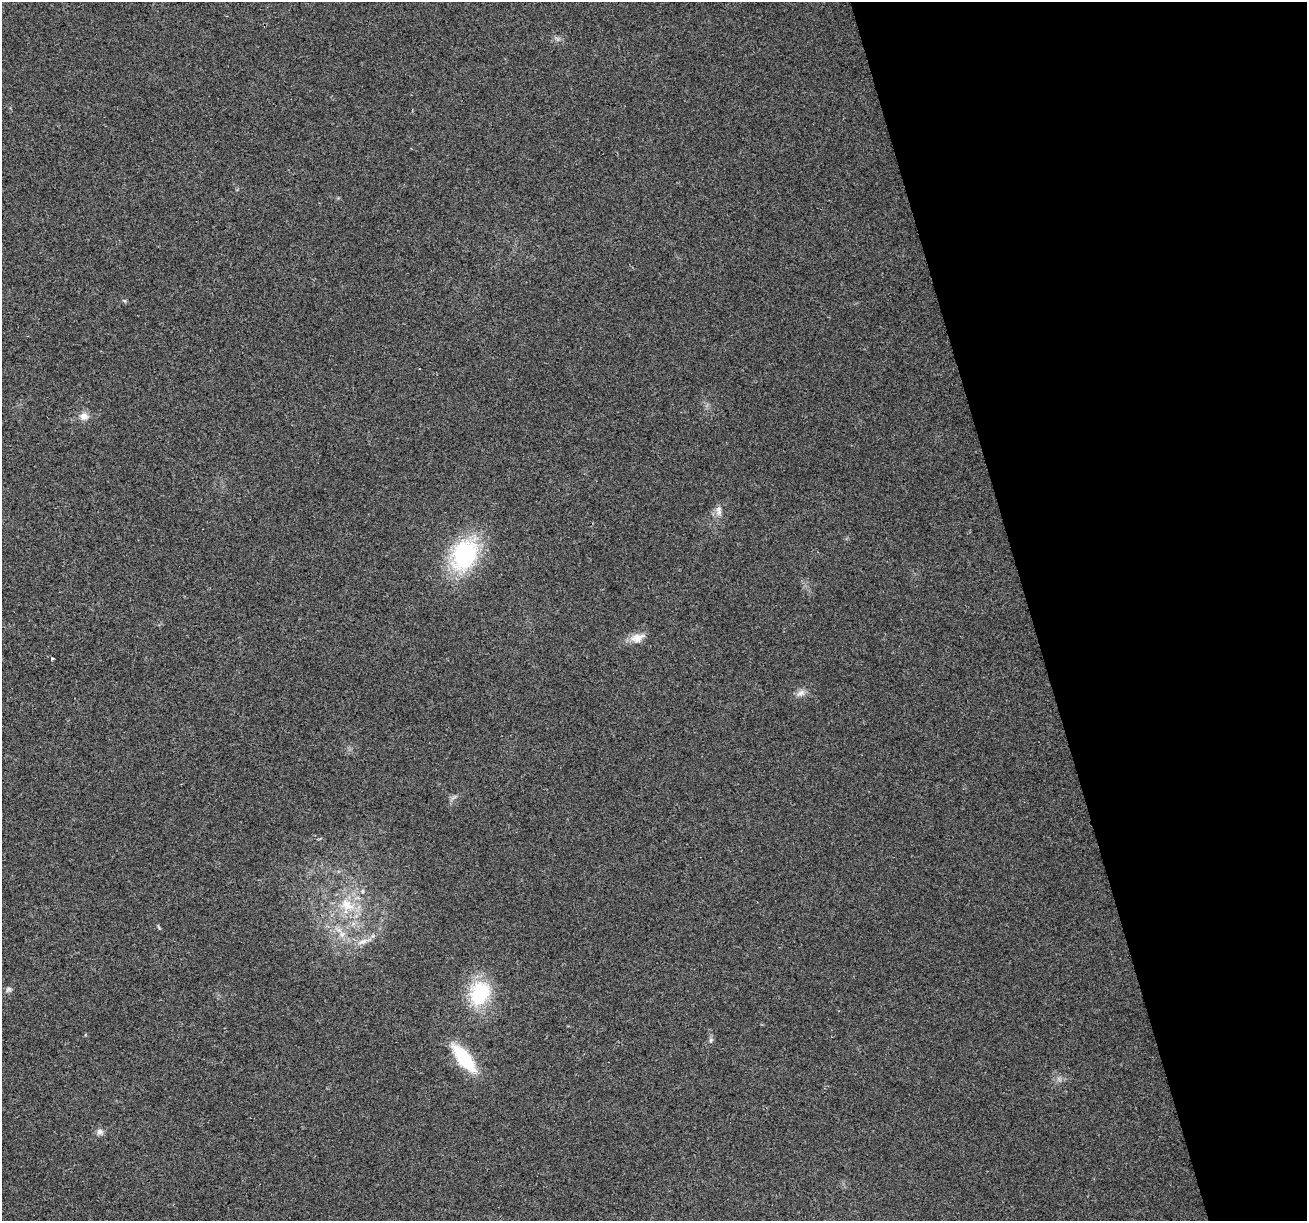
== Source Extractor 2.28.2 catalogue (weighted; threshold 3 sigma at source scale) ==
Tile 12 of 4 x 4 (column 4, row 3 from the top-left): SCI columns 3916-5220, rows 1320-2538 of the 5220 x 5026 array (HDU 1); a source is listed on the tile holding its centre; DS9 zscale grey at full resolution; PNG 1309 x 1223 px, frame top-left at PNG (2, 2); no overlay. Shown black and unused: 21% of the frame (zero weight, under 2 of 3 exposures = <1% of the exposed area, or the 3 px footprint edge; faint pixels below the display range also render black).
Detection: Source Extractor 2.28.2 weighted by HDU 2 'WHT'; one run over the whole footprint, this tile lists its part. Background 0.0564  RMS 0.0086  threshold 0.0389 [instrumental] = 3 sigma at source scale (4.5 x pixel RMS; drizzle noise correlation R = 1.50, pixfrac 1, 0.0396/0.0396 arcsec/px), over >= 5 px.
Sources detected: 16; all 16 listed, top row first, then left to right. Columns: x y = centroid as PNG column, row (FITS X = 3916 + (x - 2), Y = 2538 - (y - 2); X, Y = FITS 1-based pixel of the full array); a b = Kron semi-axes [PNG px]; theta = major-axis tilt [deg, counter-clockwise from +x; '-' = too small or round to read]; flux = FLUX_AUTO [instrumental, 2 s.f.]
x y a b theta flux
84 416 12 10 -2 6.1
719 511 14 7 -88 5.3
464 555 29 22 66 110
637 638 20 11 17 9.1
52 659 3 3 - 2.3
801 693 12 8 14 4.6
362 891 6 4 90 1.3
347 905 22 16 -37 24
158 927 8 2 -69 1
342 934 9 8 - 5.6
363 941 18 7 20 7.4
9 989 9 6 31 2.3
479 993 26 21 67 56
711 1040 6 5 - 1.8
464 1058 33 11 -52 51
100 1132 9 8 - 3.5